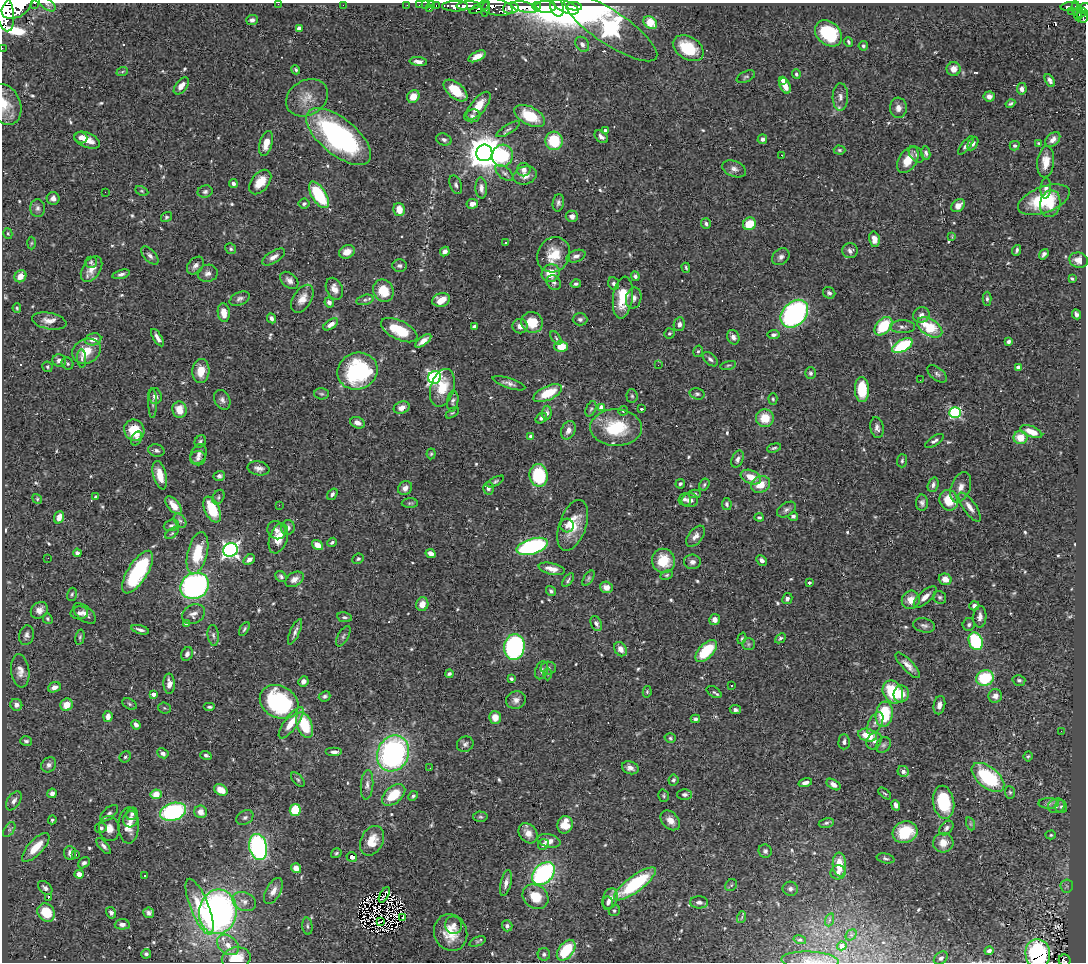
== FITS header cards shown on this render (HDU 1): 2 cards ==
NAXIS1  =                 1084
NAXIS2  =                  960

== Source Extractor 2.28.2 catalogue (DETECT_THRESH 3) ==
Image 1084 x 960 px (HDU 1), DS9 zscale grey, 1 PNG px = 1 image px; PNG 1088 x 964 px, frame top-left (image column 1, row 960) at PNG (2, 3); each listed source drawn as its Kron ellipse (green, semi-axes under 4 px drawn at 4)
Background 0.732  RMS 0.022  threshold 0.0663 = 3 sigma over >= 5 px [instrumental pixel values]
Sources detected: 639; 4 with non-positive FLUX_AUTO (blend fragments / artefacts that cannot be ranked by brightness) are neither listed nor drawn; of the other 635, the 500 brightest by FLUX_AUTO listed and drawn (135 fainter detections omitted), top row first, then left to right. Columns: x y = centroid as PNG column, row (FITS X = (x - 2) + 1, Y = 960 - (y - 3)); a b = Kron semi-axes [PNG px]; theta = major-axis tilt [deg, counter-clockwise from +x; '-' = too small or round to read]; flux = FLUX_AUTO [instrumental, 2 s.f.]
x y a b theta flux
34 3 3 2 - 38
47 4 9 5 -36 4.2
278 4 2 2 - 4.6
343 5 2 2 - 21
407 5 2 2 - 11
419 5 2 2 - 8.9
425 5 2 2 - 9.1
431 5 3 3 - 34
436 5 3 2 - 21
17 6 17 10 32 4900
455 6 13 5 1 1600
468 6 12 4 2 1300
536 6 4 3 - 650
575 6 7 3 -4 260
1070 6 9 3 6 180
496 7 17 8 -12 1200
524 7 13 5 -12 2800
545 7 11 6 -1 2300
557 7 10 6 -74 930
566 7 14 6 -24 760
1075 7 3 3 - 160
479 8 10 4 25 650
511 8 8 5 6 1100
1084 8 6 4 40 310
429 9 3 2 - 64
486 9 8 3 78 520
4 10 21 9 -78 4800
1071 11 2 2 - 7.4
1077 11 10 4 -78 180
1082 13 6 3 40 260
1083 17 6 5 - 310
252 20 6 5 - 4.5
650 23 7 5 -40 35
299 28 4 4 - 11
611 28 55 17 -34 890
828 33 15 11 -40 90
848 42 5 3 - 2.4
582 44 8 6 -54 5.1
863 46 5 4 - 2.8
2 48 2 2 - 7.2
688 48 16 11 -32 56
477 56 9 4 26 14
418 62 8 4 -7 7.4
954 69 7 7 - 11
296 70 5 4 - 2.6
122 72 6 3 20 2.1
796 74 5 4 - 3.7
746 77 10 5 26 3.1
783 80 4 3 - 6.6
1050 80 7 4 -60 4.6
181 86 10 5 52 11
785 86 8 5 -67 15
1022 89 6 5 - 7.1
455 90 14 7 -41 41
413 96 7 5 51 18
989 96 5 5 - 7.5
840 97 14 7 88 8.4
307 98 22 17 30 26
5 104 21 15 -66 26
1010 104 5 3 - 2.5
479 106 17 7 52 26
898 108 10 8 90 9.1
472 116 8 6 7 4.7
530 116 16 9 -27 52
508 129 13 4 32 4.6
605 130 3 3 - 4.6
339 137 39 18 -39 310
601 137 7 5 -43 5.2
81 138 6 5 - 6.8
444 139 8 5 -19 5.1
762 139 5 4 - 4.9
1053 139 9 6 46 8.4
87 140 13 7 -23 17
554 141 9 8 - 52
266 143 13 6 75 18
1038 143 3 3 - 2.1
973 144 7 4 62 4.1
966 145 11 4 52 5.5
1015 146 5 4 - 2.8
839 150 6 4 -3 2.4
484 153 8 8 - 3600
926 153 7 4 -81 4.3
916 154 9 6 -55 4.8
782 155 3 2 - 4.1
503 156 11 10 - 100
908 160 14 9 59 23
1046 162 15 8 84 18
734 169 12 7 -20 8
524 170 6 6 - 7.9
504 173 11 5 -39 4.7
525 175 12 9 19 12
260 182 14 8 51 24
233 183 4 4 - 4
456 185 10 5 -69 4.1
481 188 10 5 -86 7.2
1046 188 10 5 86 6.2
142 191 7 4 -26 2.3
105 192 2 2 - 17
205 192 7 6 - 4
319 195 15 7 -57 94
53 198 6 6 - 6.2
1044 200 27 13 21 63
304 203 5 5 - 2.8
558 203 9 5 79 4.4
472 204 6 5 - 8.2
1050 204 13 10 78 22
958 206 8 5 41 12
38 208 9 7 89 5.9
399 209 6 5 - 19
572 216 6 5 - 6.8
166 217 6 5 - 2.4
706 224 5 5 - 3.2
749 224 7 6 - 33
8 234 5 4 - 2.2
952 237 3 3 - 2.6
874 239 8 5 -78 11
31 243 6 4 88 2.2
505 243 3 3 - 3.4
231 249 6 5 - 2.7
1017 250 5 3 - 3
850 251 8 7 - 5.7
347 252 8 6 25 14
445 252 5 4 - 6.1
1044 254 6 4 52 3.9
554 255 18 16 59 36
150 256 11 6 -47 5.4
576 256 10 6 19 5.9
274 257 13 5 32 7.9
781 257 9 7 43 6.2
1079 260 9 7 -17 12
91 262 6 5 - 2.5
195 266 10 7 47 7.2
399 266 7 6 - 4.5
686 268 5 3 - 2.3
91 269 14 9 57 15
208 273 10 8 17 7.2
551 273 9 8 - 30
121 274 9 4 15 4.6
20 276 6 5 - 14
635 276 5 4 - 3.8
1072 278 4 3 - 2.4
289 280 10 7 -40 7.4
554 283 8 6 -47 5.2
576 284 5 4 - 3.2
614 284 6 5 - 4.2
334 289 11 8 -66 11
383 291 11 10 - 37
829 293 6 5 - 4.5
623 298 21 9 82 42
634 298 10 7 77 7.1
240 299 11 6 25 5.1
302 299 15 9 58 16
987 299 7 4 90 3.2
365 300 9 5 14 3.6
441 300 9 6 15 18
329 302 5 4 - 6.1
17 308 5 4 - 2.2
224 313 9 6 -83 19
794 314 16 11 46 290
1076 314 5 4 - 4.5
921 315 8 7 - 7.2
271 318 5 4 - 5.1
580 319 7 6 - 4.7
49 321 17 8 -11 13
532 322 11 10 - 34
331 324 8 4 34 9
679 324 7 5 80 6.3
474 326 4 3 - 2.7
520 326 7 7 - 8.4
883 326 11 7 45 62
902 327 12 6 0 5.8
930 327 14 8 -32 55
399 330 20 9 -27 52
669 333 5 5 - 2.8
774 335 6 4 7 4.1
733 337 7 6 - 6.8
157 338 10 4 -59 7.1
556 338 8 4 -54 2.4
93 339 8 6 9 14
423 341 9 4 37 11
1009 341 4 3 - 3.2
902 346 11 5 30 90
561 347 7 5 1 29
86 351 14 12 26 27
698 351 6 4 74 2.8
82 359 9 4 -86 3.7
710 359 9 5 -44 4.4
59 361 7 6 - 7.4
67 363 6 5 - 2.8
658 365 2 2 - 3.2
728 365 8 3 13 2.3
47 367 5 5 - 2.1
1018 367 4 3 - 9.7
201 371 12 8 87 22
357 371 20 18 23 170
810 373 6 5 - 3.5
937 374 11 6 -38 4.9
435 377 6 6 - 310
920 380 2 2 - 2.6
509 383 17 5 -18 6.7
442 388 19 11 73 33
862 389 12 7 -89 47
548 393 15 7 25 40
321 394 7 5 -2 3.1
697 394 7 5 -16 3.4
155 396 8 7 - 7.2
632 396 7 5 -86 2.8
773 399 6 4 -88 2.3
222 400 10 7 -61 6.3
453 401 10 5 82 4.1
153 403 15 4 -90 4.1
602 407 4 4 - 19
402 408 8 6 19 10
591 409 8 5 67 2.9
641 409 3 3 - 2.7
179 410 8 7 - 21
623 411 5 5 - 3.3
452 413 7 3 35 2.1
547 413 7 5 84 4.3
955 413 5 5 - 180
541 418 6 4 36 4.4
765 418 9 9 - 31
357 423 7 5 -23 9.3
616 428 26 18 -1 77
877 428 10 6 -79 6.9
134 430 11 10 - 39
568 430 9 7 65 9.7
1031 432 11 5 -21 20
531 436 4 4 - 10
1020 438 7 6 - 27
137 439 7 5 62 4.4
200 441 6 5 - 3.2
934 441 10 4 33 4.2
774 448 7 4 16 2.6
156 451 8 6 -15 4.3
199 454 10 7 66 7.1
431 454 5 4 - 2.1
198 458 8 7 - 5.5
737 459 9 5 68 5.7
902 461 7 5 86 2.9
259 468 11 7 -11 7.3
160 475 15 6 -75 21
539 475 11 9 -82 86
219 476 6 5 - 4.1
751 477 10 6 -22 21
495 481 10 4 27 2.8
680 484 5 4 - 3.5
760 484 10 8 28 21
704 485 6 5 - 2.6
933 485 7 5 72 4.7
961 487 16 9 69 13
405 488 7 6 - 8
488 488 6 5 - 4.5
332 494 6 4 54 5
695 494 6 4 1 2.7
96 497 4 3 - 2.6
218 497 8 5 63 3.1
37 499 5 4 - 2.1
685 499 6 6 - 4.3
690 500 8 7 - 7.6
949 500 10 9 - 31
410 503 8 5 1 2.7
922 503 8 6 -89 4.7
727 504 6 5 - 3.5
173 505 11 5 -50 21
279 505 2 2 - 6.3
970 507 17 6 -55 12
212 509 14 7 -66 54
786 510 10 6 33 5.4
793 516 5 4 - 3.2
59 517 6 4 69 11
759 517 4 3 - 2.4
180 521 8 5 -53 3.4
171 525 8 5 19 3.7
567 525 7 6 - 6.2
573 525 26 13 71 39
288 528 7 6 - 6
277 530 9 8 - 8
172 533 7 4 35 2.3
695 536 12 7 51 8.6
278 538 16 9 71 27
332 542 5 3 - 2.7
318 545 6 4 -36 17
532 546 16 7 16 210
231 550 7 6 - 520
77 553 4 4 - 4.5
197 553 21 10 76 51
431 553 5 4 - 9
48 558 2 2 - 2.1
358 559 6 5 - 2.8
249 560 6 4 38 6.6
762 560 6 4 -47 5.3
663 561 12 11 - 43
692 562 8 7 - 6.6
552 569 13 5 -12 13
137 572 24 9 58 130
667 575 6 4 27 2.3
281 577 6 5 - 3.7
589 578 8 4 57 3
294 579 10 6 34 8.6
945 579 6 5 - 12
568 580 8 4 53 2.9
809 583 3 3 - 2.7
195 586 15 12 28 340
606 587 6 5 - 10
551 591 5 4 - 3.6
72 594 7 5 74 2.5
925 597 14 6 42 11
940 597 7 6 - 3.2
787 599 6 5 - 5.4
911 600 9 9 - 17
422 604 7 6 - 15
974 606 5 4 - 6.1
39 610 9 7 42 11
79 613 9 6 3 7
85 613 13 7 -39 9.7
193 614 12 9 31 8.7
344 617 7 5 -9 3.3
980 617 11 6 87 8
47 619 6 4 -56 2.3
714 620 5 5 - 8.9
186 624 4 4 - 7.7
596 624 8 5 -66 5.4
924 625 11 7 -12 5.3
969 625 6 6 - 3.7
244 629 8 4 61 2.7
140 630 9 3 -15 4.8
295 632 14 4 66 5.9
26 635 10 7 75 5.6
213 635 10 5 -83 4.7
343 636 11 5 60 4
80 637 7 4 77 2.6
742 638 6 4 72 2.2
780 638 6 4 42 2.9
976 641 9 6 -68 100
748 644 6 5 - 3.3
514 647 13 10 84 290
621 649 7 6 - 9.7
706 651 13 7 45 66
187 654 7 5 64 5.4
908 665 16 5 -47 11
548 668 7 6 - 3.7
541 670 9 6 72 5
20 671 17 9 -83 12
449 674 4 3 - 3.5
548 674 6 4 -89 2.1
985 678 9 7 24 73
511 679 4 3 - 2.7
1019 680 6 5 - 3.3
303 681 5 5 - 6.1
169 684 10 5 -90 10
731 685 3 2 - 3.2
54 687 6 5 - 7.1
647 692 6 4 77 2.2
714 692 8 5 -31 2.9
893 692 12 9 -58 75
154 694 4 3 - 8.9
901 694 8 7 - 19
325 696 6 5 - 3.2
995 696 7 6 - 7.7
516 700 10 8 18 7.7
279 702 20 16 -30 200
129 704 7 5 -28 2.8
16 705 6 5 - 7.5
67 705 6 6 - 20
939 705 9 5 78 8.4
210 707 6 3 0 2.5
164 708 6 5 - 2.4
735 710 6 4 -8 4.3
884 714 13 8 82 84
108 717 5 4 - 11
495 717 6 6 - 14
695 719 4 4 - 3.5
291 723 19 6 53 26
875 723 12 6 61 7.4
136 725 5 4 - 6.2
305 725 13 7 -70 63
1061 731 2 2 - 3.3
868 735 9 6 -15 37
670 738 6 4 -16 2.4
26 741 6 4 -14 3.1
874 741 9 7 59 6
844 742 7 5 89 4.6
465 744 8 7 - 4.8
883 745 8 6 48 4.5
334 752 8 4 0 6
163 753 6 5 - 5.7
393 753 18 15 67 340
206 755 5 4 - 3.8
1028 756 5 4 - 2.1
125 757 6 5 - 3
49 765 8 7 - 5.4
430 768 2 2 - 2.6
630 768 8 6 -21 8.4
903 771 6 5 - 7.4
988 777 19 10 -39 110
298 780 9 4 -47 2.7
673 780 6 5 - 3.3
805 783 7 4 15 6.4
367 785 15 6 85 7.4
834 785 7 5 -33 7.1
221 790 7 5 -28 18
1010 792 6 5 - 2.5
52 793 5 4 - 6.7
885 793 7 4 -40 2.1
156 794 6 4 11 24
394 795 13 8 41 38
685 795 7 5 0 4.2
413 796 5 4 - 2.9
663 796 6 5 - 2.4
14 801 10 6 56 6.6
944 802 16 10 -79 73
1049 803 10 5 0 4.4
896 805 5 4 - 5.4
1056 806 8 7 - 6.7
1061 807 6 6 - 3.3
295 810 6 5 - 44
173 812 13 8 16 180
200 812 6 6 - 10
109 813 11 5 40 4.4
132 814 6 5 - 3.4
245 817 9 6 31 4.5
480 817 7 5 -3 3.2
130 819 8 7 - 6.3
52 820 4 3 - 2.2
670 820 11 8 -46 13
826 823 8 5 9 3.7
971 824 6 4 -71 2.8
129 825 18 10 89 17
565 825 9 7 78 23
101 828 6 5 - 3.5
946 828 8 5 47 4.8
109 829 12 10 -78 13
9 830 8 5 59 4
905 832 12 10 18 56
528 833 11 8 -52 12
1051 835 5 4 - 2.2
372 841 15 11 64 25
549 841 12 6 -12 11
943 843 10 10 - 17
543 844 6 5 - 4.4
104 846 10 4 -50 4.9
36 847 18 7 46 32
258 847 13 9 -76 300
765 851 7 6 - 3.9
70 853 7 6 - 8.3
336 853 5 4 - 2.5
75 855 3 3 - 7.8
352 857 5 4 - 9.2
885 858 9 4 -13 3.3
84 863 6 5 - 4.4
839 865 12 7 -86 36
296 868 5 5 - 10
838 872 7 7 - 7.1
79 874 4 4 - 8.9
543 874 13 9 45 230
144 876 3 2 - 2.5
506 883 13 5 76 8.3
635 884 25 8 37 130
731 885 6 5 - 3
1067 886 6 6 - 3.7
45 888 8 5 -41 5.4
790 889 7 7 - 4.9
273 891 14 7 61 12
384 895 9 2 61 3.2
535 897 14 11 -39 34
48 898 3 2 - 24
610 899 11 7 71 8.7
244 902 12 9 -23 11
699 902 9 6 -1 5.6
608 903 7 5 85 3.4
200 907 30 9 -68 47
614 911 6 5 - 2.9
218 912 22 19 83 630
46 913 10 8 -51 37
111 913 6 5 - 4.1
149 913 5 5 - 4.9
403 917 4 2 - 3.2
742 917 6 3 71 2.1
829 920 7 4 71 2.7
380 922 4 2 - 2.1
122 924 7 5 3 6.3
454 925 9 8 - 6.4
307 926 8 5 -84 3.2
507 926 5 5 - 4.6
451 933 19 16 -68 34
851 935 6 5 - 2.6
800 940 6 4 -16 2.2
477 941 9 4 23 2.9
228 945 12 9 -39 16
842 946 4 4 - 13
566 950 12 7 52 70
989 951 4 4 - 5.7
1038 953 14 12 -83 160
146 954 5 5 - 3
544 954 6 6 - 4.2
236 958 14 11 12 38
941 958 8 5 39 4.3
810 960 29 9 -3 14
1065 960 6 6 - 110
At the frame edge (FLAGS 8, measured only in part): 12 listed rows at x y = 34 3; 47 4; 278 4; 17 6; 1084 8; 4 10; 2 48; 5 104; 1038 953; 236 958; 810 960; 1065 960
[135 fainter detections neither listed nor drawn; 4 non-positive-flux detections neither listed nor drawn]